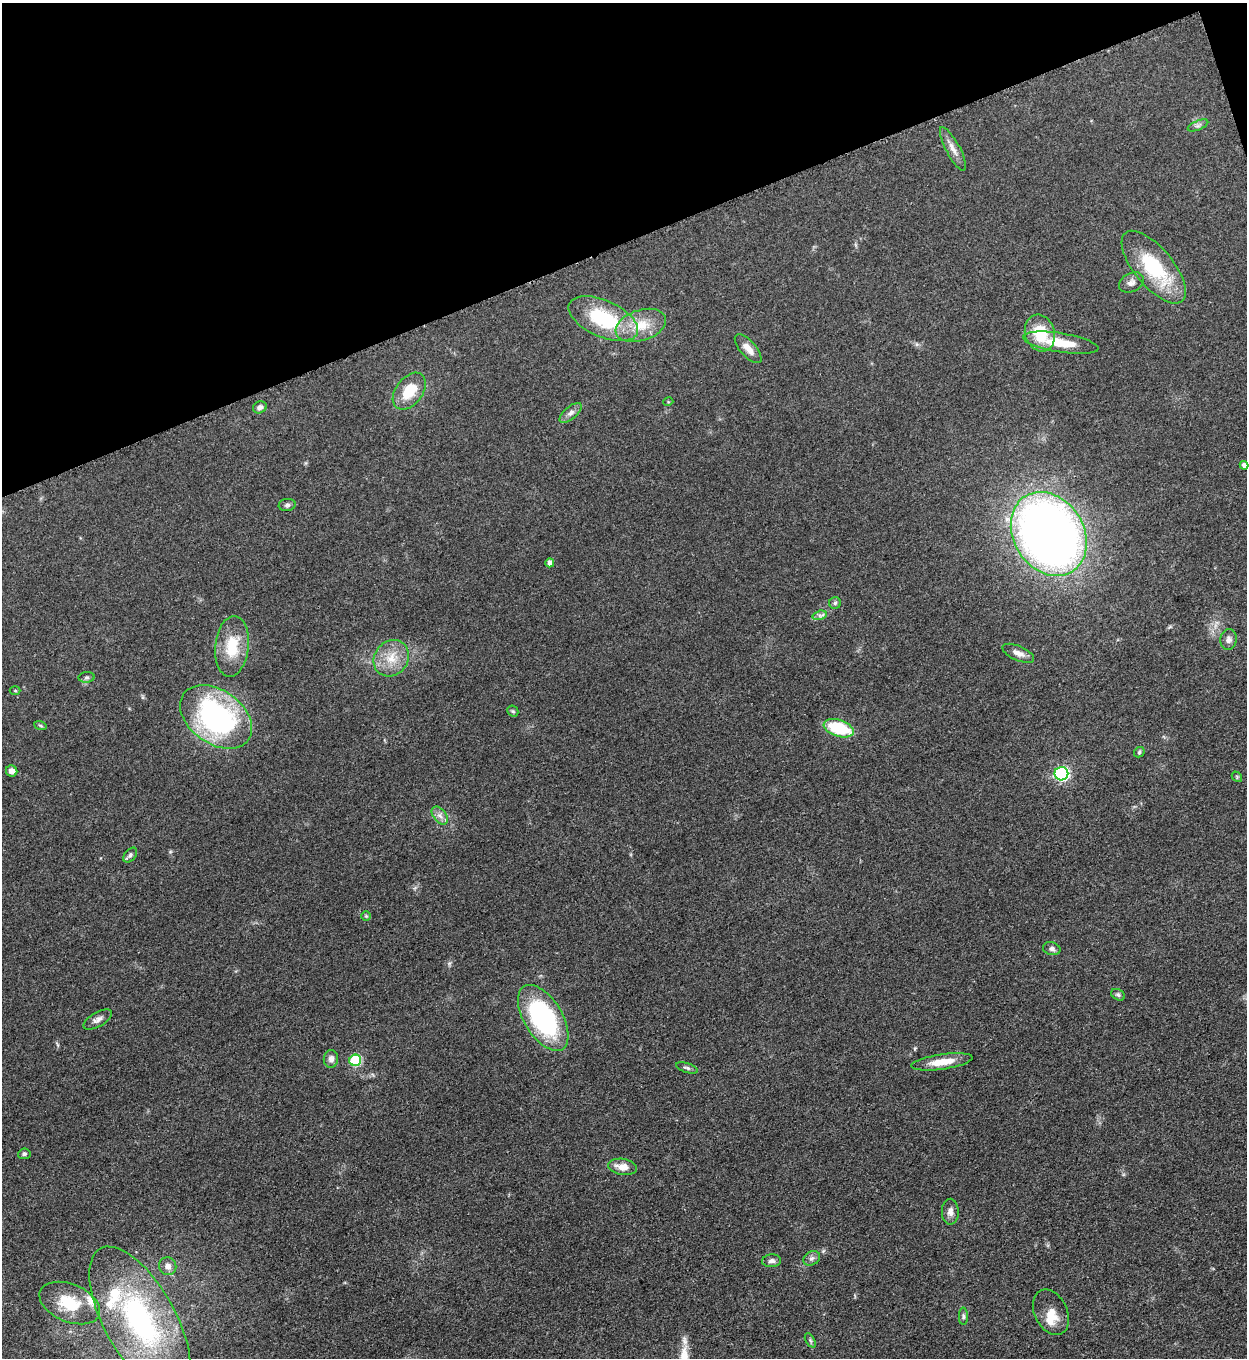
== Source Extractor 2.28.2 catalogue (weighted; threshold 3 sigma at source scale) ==
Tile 3 of 4 x 4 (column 3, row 1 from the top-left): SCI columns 2779-4023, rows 4077-5432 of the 5427 x 5438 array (HDU 1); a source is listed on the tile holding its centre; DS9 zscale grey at full resolution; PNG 1249 x 1360 px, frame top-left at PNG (2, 3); each listed source drawn as its Kron ellipse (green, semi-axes under 4 px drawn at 4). Shown black and unused: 18% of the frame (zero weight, under 3 of 5 exposures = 1% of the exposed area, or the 3 px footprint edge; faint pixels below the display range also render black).
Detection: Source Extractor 2.28.2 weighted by HDU 2 'WHT'; one run over the whole footprint, this tile lists its part. Background 0.0634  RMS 0.0057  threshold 0.0255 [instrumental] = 3 sigma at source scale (4.5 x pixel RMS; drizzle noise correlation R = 1.50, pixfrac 1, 0.05/0.05 arcsec/px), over >= 5 px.
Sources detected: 59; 4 inside a brighter listed object's ellipse — not listed separately; the other 55 listed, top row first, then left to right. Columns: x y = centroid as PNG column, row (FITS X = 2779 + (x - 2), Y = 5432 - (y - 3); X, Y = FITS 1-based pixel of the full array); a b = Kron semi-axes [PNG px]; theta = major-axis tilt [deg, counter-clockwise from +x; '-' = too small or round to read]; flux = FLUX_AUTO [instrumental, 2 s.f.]
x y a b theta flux
1198 125 11 4 22 1.5
953 149 24 7 -62 4.8
1154 267 44 19 -50 39
1131 282 13 9 27 3
603 319 37 18 -24 42
641 325 26 15 18 15
1040 333 19 15 -73 19
1061 343 38 9 -9 17
748 349 18 8 -49 5
409 391 21 13 53 15
668 402 5 3 - 0.5
260 407 7 6 - 2
571 413 13 6 40 2.7
1244 465 4 4 - 2.1
287 505 8 6 8 1.5
1049 534 44 35 -58 500
550 563 4 4 - 3
835 603 6 5 - 1
820 615 7 4 16 1.5
1229 639 11 8 78 2.6
232 646 30 16 84 19
1018 653 17 7 -24 3.9
391 658 19 16 51 12
87 677 8 5 6 1.2
15 691 5 3 - 0.57
513 711 6 5 - 0.79
216 717 40 26 -35 120
40 725 6 4 -19 0.77
839 728 15 8 -18 29
1139 752 6 4 48 0.91
12 771 6 5 - 3.7
1061 774 7 6 - 100
1237 777 6 4 -48 0.75
440 815 10 6 -52 2.7
130 855 8 5 50 1.4
366 916 5 5 - 0.69
1052 949 9 6 -15 1.9
1118 995 7 5 -30 1.1
543 1018 37 19 -58 92
98 1019 16 7 30 3
331 1059 9 7 84 2.5
355 1060 6 5 - 35
942 1062 31 7 8 10
687 1068 11 4 -18 1.4
24 1154 6 5 - 1.3
623 1167 14 8 -9 6.1
950 1212 13 8 -90 3.3
812 1258 9 6 30 1.9
772 1261 9 6 5 1.9
168 1266 9 8 - 3.3
70 1303 32 19 -23 21
1051 1312 24 16 -64 9.6
963 1316 8 4 -90 1.2
140 1320 82 35 -61 120
810 1340 8 4 -59 1.2